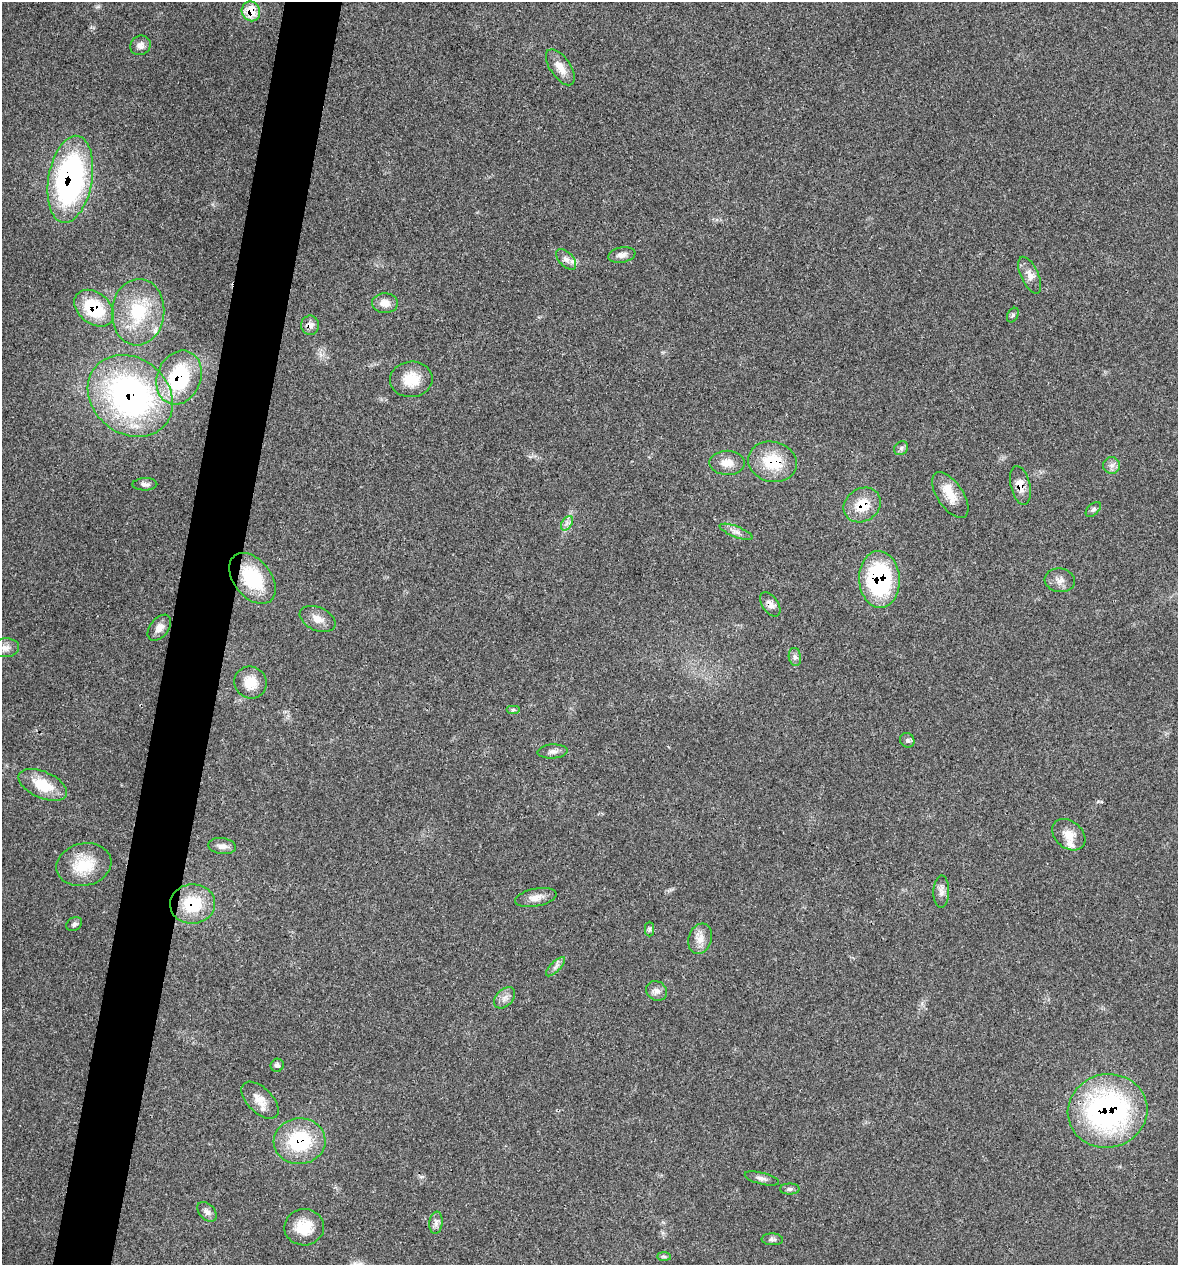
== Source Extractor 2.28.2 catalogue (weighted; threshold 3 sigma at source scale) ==
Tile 7 of 4 x 4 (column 3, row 2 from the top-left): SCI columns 2475-3650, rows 2526-3788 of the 5072 x 5054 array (HDU 1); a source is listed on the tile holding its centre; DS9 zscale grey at full resolution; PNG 1180 x 1267 px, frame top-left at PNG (2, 2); each listed source drawn as its Kron ellipse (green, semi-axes under 4 px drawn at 4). Shown black and unused: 5% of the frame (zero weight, under 3 of 4 exposures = <1% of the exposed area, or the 3 px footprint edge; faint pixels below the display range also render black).
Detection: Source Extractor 2.28.2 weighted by HDU 2 'WHT'; one run over the whole footprint, this tile lists its part. Background 0.0841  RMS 0.006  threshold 0.0268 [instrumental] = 3 sigma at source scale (4.5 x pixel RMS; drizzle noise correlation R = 1.50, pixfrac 1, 0.05/0.05 arcsec/px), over >= 5 px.
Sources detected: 64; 2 inside a brighter listed object's ellipse — not listed separately; the other 62 listed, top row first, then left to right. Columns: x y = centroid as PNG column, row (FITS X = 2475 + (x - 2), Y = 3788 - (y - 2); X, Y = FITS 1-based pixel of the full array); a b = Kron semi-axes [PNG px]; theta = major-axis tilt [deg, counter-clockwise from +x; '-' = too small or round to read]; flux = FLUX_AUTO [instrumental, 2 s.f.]
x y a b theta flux
251 11 10 9 - 13
140 45 10 9 - 3.2
560 67 21 10 -56 6.8
70 179 44 22 80 150
622 255 14 7 10 3.3
566 259 12 7 -47 3.4
1030 275 20 8 -66 4.9
385 303 13 10 -1 5.4
94 308 22 15 -39 32
138 312 33 26 85 33
1013 315 8 5 61 1.2
310 325 10 9 - 3.2
179 378 28 21 67 45
411 379 21 17 4 14
130 396 45 37 -39 170
901 448 7 6 - 1.6
773 462 25 20 -13 22
727 463 18 12 -1 7.1
1111 465 8 8 - 2.6
145 484 12 6 1 2.4
1020 486 20 9 -76 6.3
950 495 26 12 -56 11
862 505 19 16 35 14
1093 509 9 5 44 1.5
567 523 8 5 56 2
736 532 17 5 -21 3.3
252 578 29 18 -52 35
879 579 28 20 -87 74
1060 580 15 12 -8 4.4
770 604 14 8 -56 3.4
318 619 19 11 -24 6.1
159 628 15 9 52 4.2
5 648 14 9 3 4.2
795 657 9 6 -80 2
251 682 16 15 - 10
513 710 7 4 0 1.2
907 740 7 7 - 1.5
553 751 15 7 3 2.9
43 785 26 13 -24 18
1069 835 18 13 -39 7.6
222 846 14 8 -7 3.6
84 865 28 21 13 20
941 892 16 8 88 3.4
536 898 21 9 11 5.4
193 904 22 19 4 26
74 924 8 6 32 1.5
649 929 7 4 -90 1
700 939 15 11 71 5.6
556 967 13 5 45 2.3
657 991 11 9 -30 3.3
505 998 12 8 45 3.4
277 1065 6 6 - 1.6
260 1100 23 12 -45 8
1108 1111 40 37 10 140
300 1141 26 23 4 40
762 1178 17 5 -15 2.6
790 1189 10 5 0 1.6
207 1212 11 7 -44 2.7
436 1223 11 6 83 2.7
304 1227 20 18 3 14
772 1239 10 6 -3 1.7
664 1256 7 4 -1 0.97
Overlapping masked pixels (flux is a lower limit): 15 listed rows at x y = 251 11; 70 179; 94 308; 310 325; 179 378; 130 396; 773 462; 1020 486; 862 505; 252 578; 879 579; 770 604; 193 904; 1108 1111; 300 1141